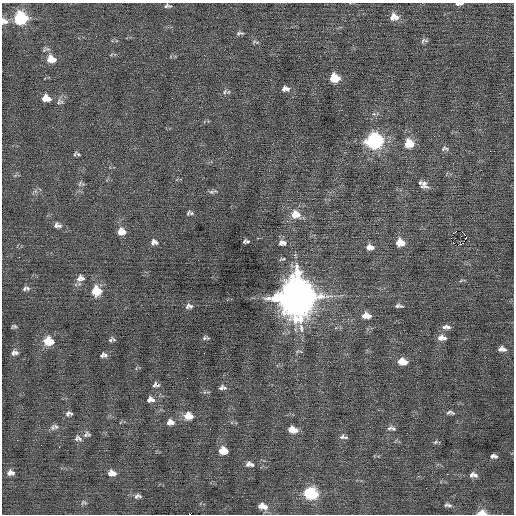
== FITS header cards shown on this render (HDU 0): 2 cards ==
NAXIS1  =                  512 / Axis length
NAXIS2  =                  512 / Axis length

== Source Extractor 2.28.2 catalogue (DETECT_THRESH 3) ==
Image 512 x 512 px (HDU 0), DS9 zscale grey, 1 PNG px = 1 image px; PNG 516 x 516 px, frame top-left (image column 1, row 512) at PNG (2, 3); no overlay
Background 0.0436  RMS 0.66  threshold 1.99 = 3 sigma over >= 5 px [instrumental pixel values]
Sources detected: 111; all 111 listed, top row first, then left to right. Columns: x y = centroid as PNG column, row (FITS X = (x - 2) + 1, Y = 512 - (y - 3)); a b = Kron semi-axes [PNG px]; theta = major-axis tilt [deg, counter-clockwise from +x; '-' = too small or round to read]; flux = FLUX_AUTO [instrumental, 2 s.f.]
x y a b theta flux
459 4 10 3 3 150
167 6 9 5 -2 110
392 17 10 5 73 240
396 17 11 8 -60 320
19 19 10 5 77 2500
22 19 6 5 - 1600
4 21 10 9 - 260
240 33 11 5 9 110
424 41 9 5 18 110
255 42 12 4 -11 87
51 59 11 9 -7 560
336 78 9 6 -60 680
333 79 7 4 74 470
284 89 7 5 86 110
287 89 8 5 -35 140
225 92 8 6 59 130
44 99 8 4 71 300
48 99 7 6 - 260
59 102 11 6 78 160
374 114 6 4 -17 63
374 141 10 9 - 7600
409 143 10 9 - 810
445 148 11 7 -8 140
75 154 8 4 69 73
78 154 7 3 -36 64
80 184 8 4 81 98
424 185 11 9 -44 270
211 192 8 6 -18 110
190 213 8 5 6 100
297 214 14 9 -47 440
294 215 9 7 79 280
56 225 9 6 70 120
59 226 6 5 - 91
123 231 12 8 -52 350
120 232 7 5 73 200
454 232 3 2 - 18
465 235 4 2 - 180
451 238 2 2 - 1200
244 241 5 2 - 64
248 241 4 3 - 57
154 242 9 7 2 180
282 243 11 8 4 230
398 243 10 6 69 400
402 243 7 5 9 290
458 245 2 2 - 1400
368 247 8 5 69 200
372 247 7 5 22 160
19 257 3 2 - 54
198 260 2 2 - 55
82 278 6 6 - 120
79 279 13 6 70 210
462 280 10 2 15 58
24 288 7 4 61 86
28 288 6 6 - 100
95 291 11 6 87 610
98 291 8 6 -57 530
294 298 14 7 29 68000
298 298 18 11 -75 79000
189 306 10 6 4 170
399 306 10 4 -4 130
366 316 10 7 -4 430
14 326 5 3 - 75
446 327 11 6 -1 210
206 338 7 3 0 86
442 338 11 7 -5 290
110 340 7 5 72 71
114 340 7 3 -46 54
47 342 9 6 86 680
51 342 8 6 -79 480
502 349 10 6 -4 210
15 353 8 6 6 170
204 353 2 2 - 130
102 355 7 4 54 85
105 355 7 5 57 100
402 362 10 7 -7 570
154 385 10 5 68 100
221 388 7 5 54 96
224 388 6 5 - 84
151 400 10 8 -2 250
69 413 8 6 13 130
450 413 11 5 -3 130
188 416 10 8 0 570
170 422 10 7 4 280
53 427 10 7 66 150
389 428 7 5 29 100
393 428 9 6 -38 110
293 430 10 6 -10 500
86 435 11 6 55 160
343 437 9 5 -6 130
76 439 11 5 75 120
80 439 9 5 -45 110
435 442 7 5 23 79
221 451 10 5 65 440
225 451 6 5 - 340
493 456 7 4 -4 130
248 464 8 6 49 160
252 464 5 4 - 85
10 473 8 6 51 170
12 473 8 5 -54 130
112 473 10 7 -2 350
447 474 2 2 - 180
471 475 8 5 66 130
475 475 8 6 -36 130
311 493 10 8 -9 3500
138 496 10 6 6 150
84 502 9 6 4 110
448 505 11 5 -7 130
261 506 6 4 55 200
264 506 8 7 - 310
482 513 8 5 7 420
189 514 2 2 - 380
At the frame edge (FLAGS 8, measured only in part): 4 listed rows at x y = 459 4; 4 21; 482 513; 189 514